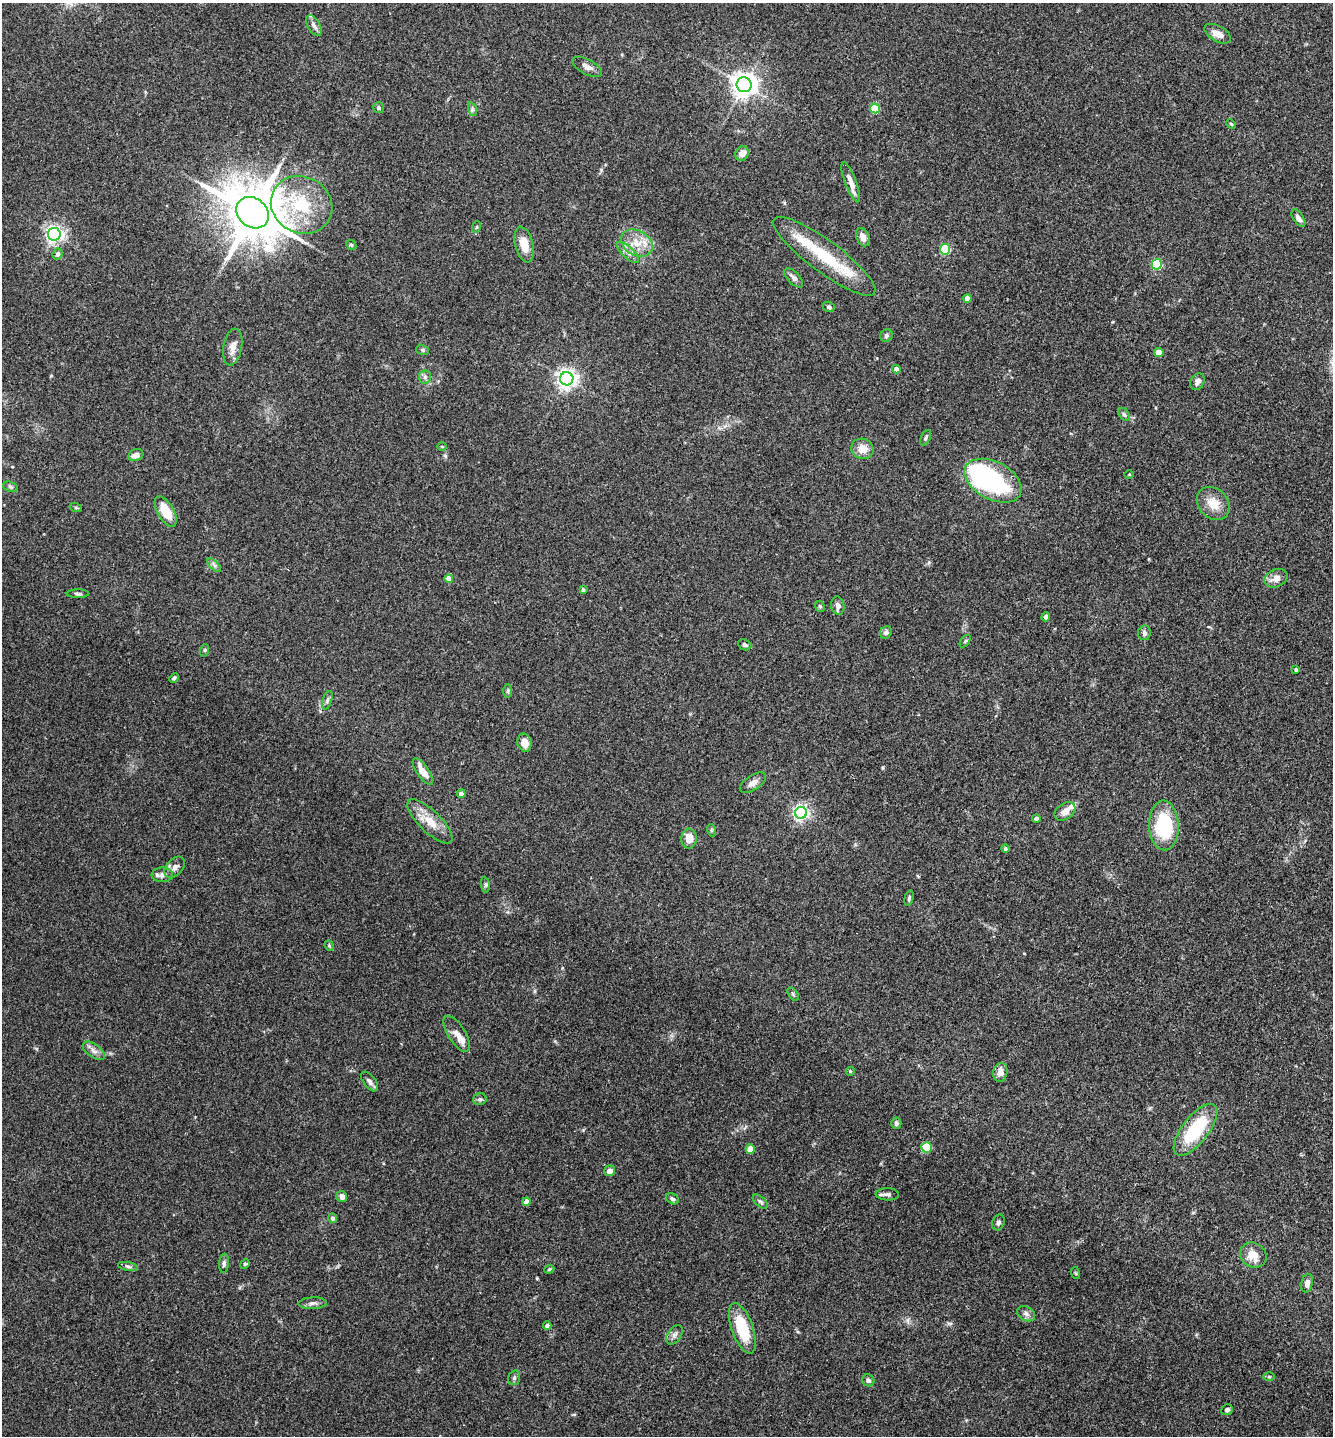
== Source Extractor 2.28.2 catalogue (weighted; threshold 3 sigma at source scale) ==
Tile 6 of 4 x 4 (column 2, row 2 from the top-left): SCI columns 1494-2824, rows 2897-4330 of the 5793 x 5786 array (HDU 1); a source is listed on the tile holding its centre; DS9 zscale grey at full resolution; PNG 1335 x 1438 px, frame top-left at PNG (2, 3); each listed source drawn as its Kron ellipse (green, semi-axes under 4 px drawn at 4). Shown black and unused: <1% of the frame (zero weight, under 3 of 4 exposures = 2% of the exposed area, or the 3 px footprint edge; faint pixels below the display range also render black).
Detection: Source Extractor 2.28.2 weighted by HDU 2 'WHT'; one run over the whole footprint, this tile lists its part. Background 0.0752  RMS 0.0058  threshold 0.026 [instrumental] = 3 sigma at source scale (4.5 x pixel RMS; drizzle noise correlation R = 1.50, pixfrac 1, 0.05/0.05 arcsec/px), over >= 5 px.
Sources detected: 120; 1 inside a brighter object's white glare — neither listed nor drawn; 4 inside a brighter listed object's ellipse — not listed separately; the other 115 listed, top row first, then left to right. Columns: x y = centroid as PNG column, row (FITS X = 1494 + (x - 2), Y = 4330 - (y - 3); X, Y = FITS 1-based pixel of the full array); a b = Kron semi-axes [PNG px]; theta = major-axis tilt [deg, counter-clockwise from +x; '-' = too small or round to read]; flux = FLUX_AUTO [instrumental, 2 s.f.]
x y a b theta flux
314 25 11 6 -60 2.4
1218 34 14 7 -29 5.2
587 67 16 7 -28 3.4
744 85 7 7 - 580
378 108 5 5 - 1
875 108 5 5 - 23
472 109 7 4 -72 1.2
1231 124 5 4 - 0.8
742 153 7 6 - 5.2
851 182 21 5 -69 5
302 205 31 28 -31 35
253 213 17 14 -42 3700
1298 218 10 5 -57 2.6
476 227 6 3 71 0.58
54 234 6 6 - 220
863 237 9 6 -65 3.3
637 243 17 12 -29 9.5
351 245 5 4 - 0.81
524 245 18 9 -77 8.3
945 249 5 5 - 39
628 252 14 5 -43 2.9
58 254 5 4 - 2
824 256 62 16 -37 34
1157 264 5 5 - 45
794 278 12 6 -46 2.3
967 299 4 4 - 4.7
829 307 6 5 - 1.2
886 336 6 6 - 1.2
233 347 19 9 80 4.9
423 350 6 5 - 1
1159 352 4 4 - 7.1
896 369 4 4 - 3.5
425 377 6 6 - 1.4
567 379 6 6 - 300
1197 382 8 6 59 2.4
1124 414 7 5 -54 1.1
926 438 8 4 63 1.1
442 446 5 3 - 0.48
862 449 11 10 - 6.4
136 455 7 5 21 3.3
1129 474 5 3 - 0.48
993 481 31 19 -27 74
10 487 8 5 -20 1.1
1213 503 18 14 -45 9.2
76 508 6 4 -19 0.67
166 511 17 8 -60 14
214 565 8 4 -45 1.5
1276 578 12 8 25 4.4
449 579 4 4 - 5.8
583 590 4 4 - 1.1
78 594 11 4 1 1.1
820 606 6 4 -68 1
838 606 9 6 -79 2.8
1046 617 4 4 - 1.4
886 632 6 5 - 1.7
1144 633 7 6 - 1.5
965 641 7 3 53 0.74
745 645 7 5 -23 1.5
205 650 6 4 72 0.7
1296 670 3 3 - 1
174 678 5 4 - 1.2
508 691 6 4 90 0.88
327 700 9 4 72 1.3
524 743 9 7 -78 6.2
423 771 16 6 -56 6.5
753 783 15 7 33 3.5
461 794 4 4 - 2.7
1065 811 11 8 35 4
801 813 6 6 - 150
1036 818 4 4 - 1.9
430 821 29 11 -44 10
1164 825 25 15 -87 41
711 830 6 4 -73 0.76
689 839 10 7 87 6.8
1005 849 4 4 - 1.2
175 867 12 8 48 2.9
162 875 10 7 0 2.1
485 885 8 4 -82 0.97
909 898 8 4 75 1
329 946 6 4 -68 0.8
793 994 8 4 -55 0.88
457 1034 20 8 -57 4.7
94 1051 13 6 -36 2.7
850 1071 4 4 - 0.7
1000 1072 10 7 77 4.9
370 1082 11 6 -52 2.1
480 1099 7 6 - 1.3
896 1123 6 5 - 1.4
1195 1130 31 13 52 34
927 1147 5 5 - 28
750 1149 4 4 - 7.1
609 1171 6 5 - 3.1
887 1194 11 6 -3 2
342 1197 6 5 - 2.7
672 1199 7 5 -30 1.4
526 1202 4 4 - 4.9
760 1202 9 5 -40 1.3
333 1218 4 4 - 1.7
998 1222 8 6 70 1.5
1253 1255 14 12 -33 8
224 1263 9 5 85 1.5
245 1264 5 4 - 0.78
128 1266 10 4 -11 1.3
549 1269 5 4 - 0.84
1075 1273 6 4 -70 0.63
1307 1283 9 5 78 2.4
313 1303 14 6 2 2.2
1026 1314 9 7 -30 2.3
547 1325 4 4 - 1.9
742 1328 26 10 -70 24
674 1335 11 6 55 2.3
1269 1377 6 4 1 0.66
514 1378 7 5 74 1.4
868 1380 6 6 - 1.9
1227 1410 6 5 - 1.6
Overlapping masked pixels (flux is a lower limit): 1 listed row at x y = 1000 1072